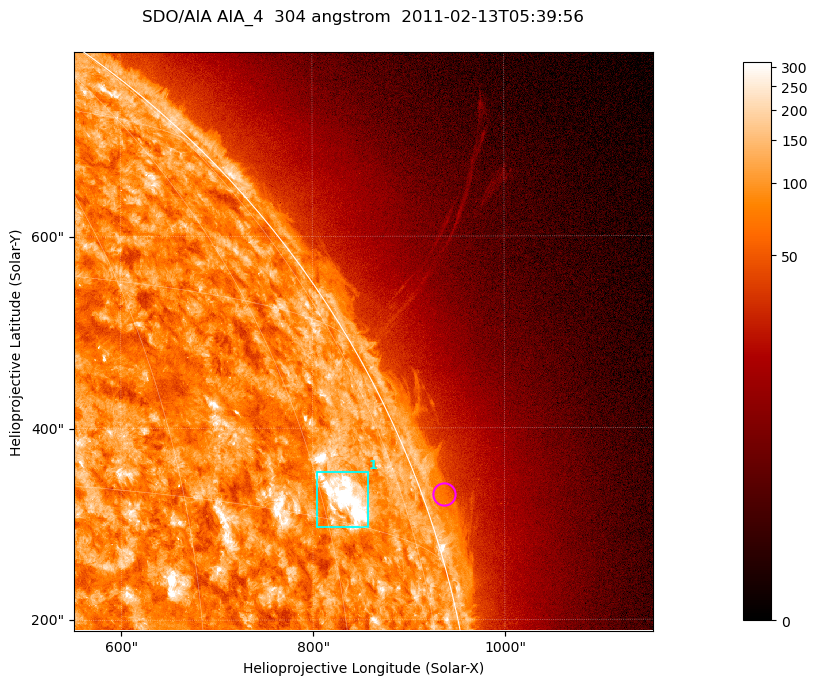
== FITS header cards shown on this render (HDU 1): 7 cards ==
TELESCOP= 'SDO/AIA '           / For AIA: SDO/AIA
INSTRUME= 'AIA_4   '           / For AIA: AIA_ATA1, AIA_ATA2, AIA_ATA3 or AIA_AT
WAVELNTH=                  304 / [angstrom] Wavelength
WAVEUNIT= 'angstrom'           / Wavelength unit: angstrom
DATE-OBS= '2011-02-13T05:39:56.124' / [ISO] Date when observation started; ISO 8
CTYPE1  = 'HPLN-TAN'           / CTYPE1; Typically HPLN
CTYPE2  = 'HPLT-TAN'           / CTYPE2; Typically HPLT

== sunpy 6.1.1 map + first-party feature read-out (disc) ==
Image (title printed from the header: SDO/AIA AIA_4  304 angstrom  2011-02-13T05:39:56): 1006 x 1006 px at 0.6 arcsec/px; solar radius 972 arcsec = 1619 px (partial field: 5.3% of the solar disc is inside the frame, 43% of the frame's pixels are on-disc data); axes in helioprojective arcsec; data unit not stated in the header (colour bar unlabelled)
Orientation: roll -0.132 deg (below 1 deg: not rotated)
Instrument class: DISC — disc imager (sunpy class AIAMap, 304 A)
Bright regions (active regions / flare kernels): reference = the on-disc median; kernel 9 px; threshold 5 sigma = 159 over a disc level ~89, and >= 1.15x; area >= 1012 px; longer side >= 12 px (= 7.2 arcsec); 1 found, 1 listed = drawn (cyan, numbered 1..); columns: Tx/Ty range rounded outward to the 2 arcsec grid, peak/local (2 s.f.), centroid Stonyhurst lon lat
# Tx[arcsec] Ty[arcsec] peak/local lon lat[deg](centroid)
1 804..858 296..356 7.8 +63 +17
Off-limb structures (1.02-1.3 R_sun): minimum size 400 px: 4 found; the strongest spans PA ~285..295 deg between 1.02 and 1.04 R_sun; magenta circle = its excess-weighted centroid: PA ~290 deg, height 1.02 R_sun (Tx ~936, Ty ~330 arcsec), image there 1.5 x the reference